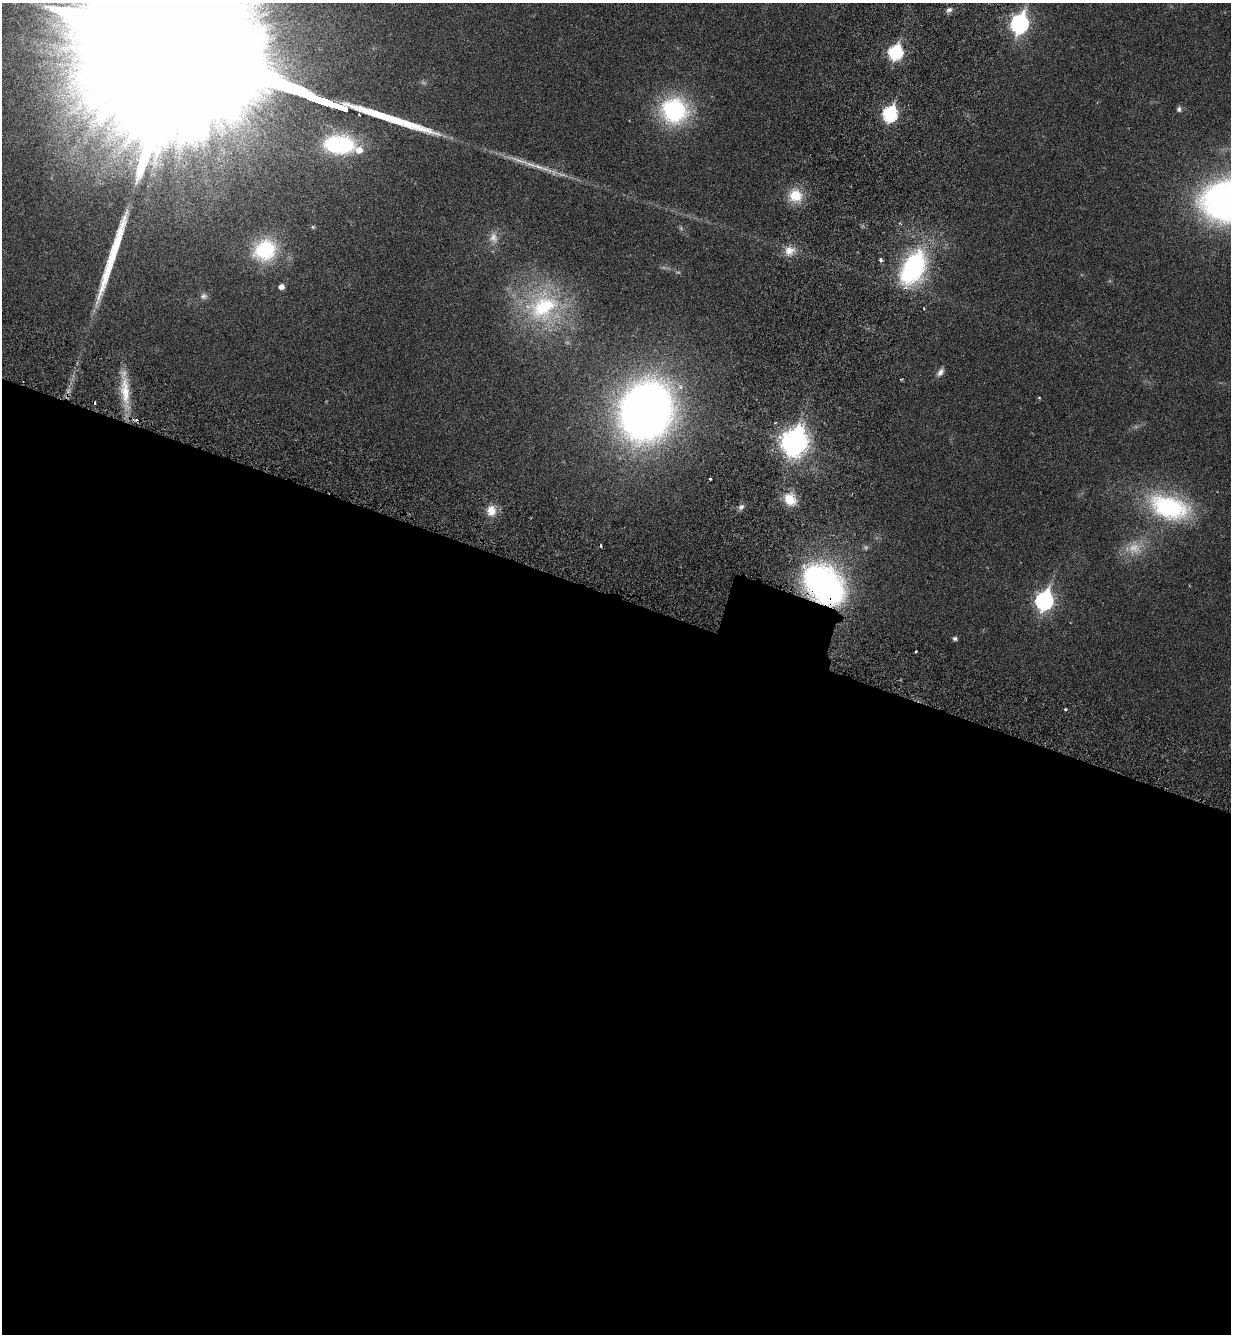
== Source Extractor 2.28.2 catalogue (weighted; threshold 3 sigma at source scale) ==
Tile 14 of 4 x 4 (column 2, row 4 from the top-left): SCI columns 1452-2680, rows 77-1408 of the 5486 x 5479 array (HDU 1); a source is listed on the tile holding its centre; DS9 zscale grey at full resolution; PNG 1233 x 1336 px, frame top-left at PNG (2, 3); no overlay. Shown black and unused: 56% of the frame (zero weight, under 3 of 6 exposures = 5% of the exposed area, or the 3 px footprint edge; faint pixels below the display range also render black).
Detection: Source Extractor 2.28.2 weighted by HDU 2 'WHT'; one run over the whole footprint, this tile lists its part. Background 0.0331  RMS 0.0029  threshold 0.012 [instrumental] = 3 sigma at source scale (4.09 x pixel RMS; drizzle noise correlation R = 1.36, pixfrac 0.8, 0.05/0.05 arcsec/px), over >= 5 px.
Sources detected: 42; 1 too faint to see at this stretch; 1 inside a brighter object's white glare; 3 cosmic-ray / hot-pixel residue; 1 long thin detection or spike segment (spike, bleed or trail) — not listed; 1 inside a brighter listed object's ellipse — not listed separately; the other 35 listed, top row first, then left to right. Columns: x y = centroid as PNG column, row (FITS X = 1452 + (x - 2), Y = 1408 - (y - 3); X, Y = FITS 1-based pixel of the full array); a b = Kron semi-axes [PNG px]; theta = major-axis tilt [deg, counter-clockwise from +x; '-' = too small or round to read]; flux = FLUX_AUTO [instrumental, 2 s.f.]
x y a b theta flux
949 10 8 6 25 0.93
1019 24 9 7 72 91
895 52 8 7 - 36
191 54 208 32 -20 92000
1179 109 7 6 - 0.69
674 110 28 27 - 31
890 114 8 7 - 42
117 134 7 4 -17 0.91
339 145 35 20 -3 25
795 195 18 16 -5 6.1
1228 200 34 27 6 160
313 227 5 4 - 0.33
493 238 14 11 -73 2.3
265 250 28 24 35 16
789 251 14 12 17 3
881 260 4 4 - 0.62
913 268 36 21 61 40
281 287 5 5 - 1.5
203 296 10 8 26 1
543 307 50 36 25 31
940 372 12 7 60 1.3
901 379 3 3 - 0.27
125 391 41 12 -86 8.1
646 411 38 32 71 280
792 442 12 8 80 160
710 479 3 3 - 0.48
790 500 15 12 -45 5
741 507 8 7 - 0.81
1169 507 51 28 -18 32
491 510 14 11 -88 3.2
824 584 40 27 -45 88
1044 601 9 8 - 83
955 638 6 4 -31 0.65
916 651 3 2 - 0.26
1065 709 3 3 - 0.36
Overlapping masked pixels (flux is a lower limit): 1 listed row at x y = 824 584
Isophote crosses this tile's border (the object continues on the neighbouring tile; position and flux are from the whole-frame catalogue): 2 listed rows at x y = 191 54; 1228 200